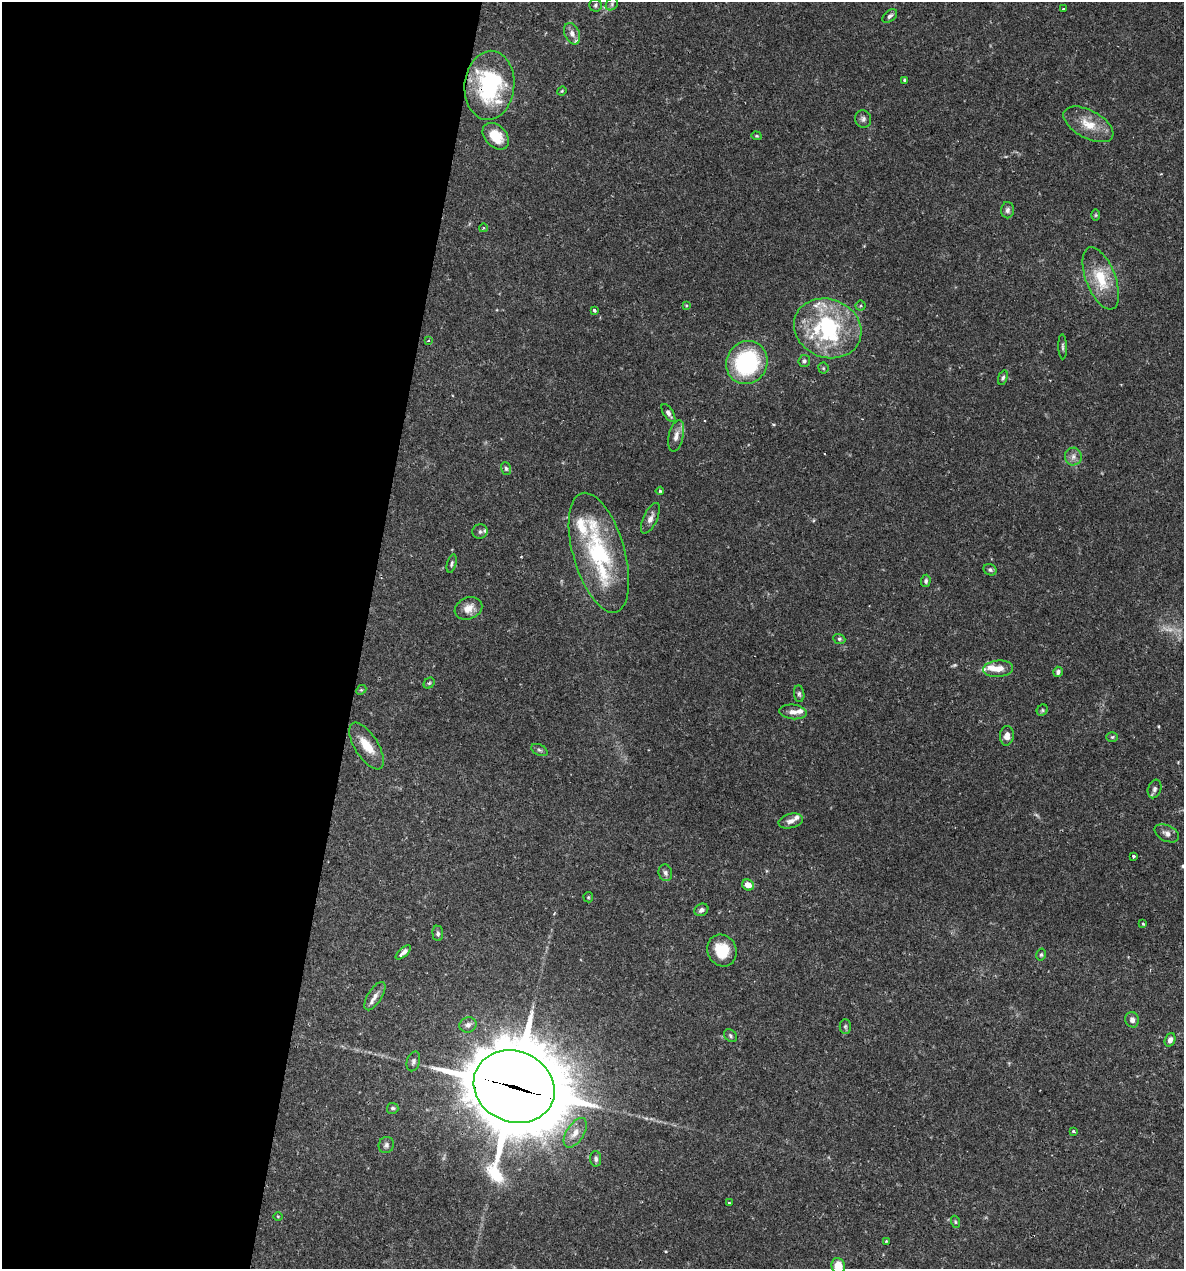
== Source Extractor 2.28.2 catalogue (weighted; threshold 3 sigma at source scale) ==
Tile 5 of 4 x 4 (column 1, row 2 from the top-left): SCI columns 246-1427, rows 2537-3803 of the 5092 x 5073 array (HDU 1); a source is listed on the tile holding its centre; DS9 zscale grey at full resolution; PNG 1186 x 1271 px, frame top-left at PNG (2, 2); each listed source drawn as its Kron ellipse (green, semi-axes under 4 px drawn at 4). Shown black and unused: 31% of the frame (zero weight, under 2 of 3 exposures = <1% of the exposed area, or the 3 px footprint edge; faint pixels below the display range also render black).
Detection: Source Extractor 2.28.2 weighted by HDU 2 'WHT'; one run over the whole footprint, this tile lists its part. Background 0.0709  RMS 0.0039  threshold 0.0176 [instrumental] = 3 sigma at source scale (4.5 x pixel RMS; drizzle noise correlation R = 1.50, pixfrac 1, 0.05/0.05 arcsec/px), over >= 5 px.
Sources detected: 97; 1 too faint to see at this stretch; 1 inside a brighter object's white glare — neither listed nor drawn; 14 inside a brighter listed object's ellipse — not listed separately; the other 81 listed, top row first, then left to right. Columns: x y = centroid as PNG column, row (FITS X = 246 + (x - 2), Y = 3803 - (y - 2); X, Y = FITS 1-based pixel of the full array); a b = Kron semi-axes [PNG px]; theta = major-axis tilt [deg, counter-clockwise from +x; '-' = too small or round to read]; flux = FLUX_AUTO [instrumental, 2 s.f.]
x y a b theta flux
612 4 7 5 50 0.85
595 5 6 6 - 0.91
1063 9 3 2 - 0.33
890 16 8 5 41 1.1
572 34 11 7 -67 2.2
904 80 4 4 - 0.62
489 85 34 25 84 40
562 91 5 4 - 0.39
863 119 9 8 - 1.3
1088 124 27 14 -28 7.6
496 136 15 10 -45 8.7
756 136 5 4 - 0.44
1007 210 8 6 87 1.2
1096 215 6 4 89 0.52
483 228 4 3 - 0.35
1101 278 33 14 -69 13
686 306 4 3 - 0.35
861 306 5 5 - 0.65
594 310 3 3 - 0.81
828 328 34 29 -22 34
428 341 4 3 - 0.67
1063 347 12 3 -88 0.8
804 361 6 6 - 0.87
747 363 22 20 61 41
823 368 5 5 - 0.56
1003 378 7 4 71 0.75
668 413 10 5 -57 1.6
676 436 16 7 76 2.9
1073 456 9 8 - 1.9
506 469 6 5 - 0.73
660 491 4 4 - 0.5
650 518 16 7 65 2.3
480 532 8 7 - 1.2
599 553 62 26 -74 44
452 564 9 4 76 0.79
990 570 7 5 -28 0.88
926 581 6 4 86 0.81
468 608 14 10 22 3.7
839 639 6 5 - 0.65
998 669 15 8 5 4.5
1058 672 5 4 - 0.99
429 683 6 5 - 0.6
361 690 5 4 - 0.45
799 694 8 5 -83 0.88
1042 710 6 5 - 0.61
793 712 14 7 -7 2.3
1007 736 10 7 84 2.6
1112 737 6 5 - 0.56
367 746 26 11 -58 7.1
539 750 9 5 -27 0.87
1155 789 9 6 72 1.3
791 821 12 7 13 2.1
1167 833 13 8 -26 2
1133 856 3 3 - 0.73
665 873 8 6 -74 1.2
748 885 6 5 - 3.4
588 897 5 5 - 0.48
701 910 7 6 - 1.4
1143 924 4 3 - 0.47
438 933 8 5 -84 0.91
722 951 16 14 -63 10
403 952 9 4 42 1.6
1041 955 6 4 75 0.64
375 996 16 7 58 2.3
1132 1020 8 6 -75 1.8
468 1025 8 7 - 1.5
845 1026 7 5 -90 0.79
730 1036 7 5 -48 0.74
1170 1040 7 5 70 1.7
413 1061 10 6 74 1.1
514 1087 41 35 -23 4700
393 1108 6 5 - 0.81
1073 1131 3 3 - 0.57
575 1133 16 8 57 3.4
386 1145 8 7 - 1.2
596 1159 8 5 -87 1.1
729 1203 3 2 - 0.29
278 1216 4 3 - 0.34
955 1222 6 4 -71 0.51
886 1241 4 3 - 0.31
838 1266 8 6 -72 7.4
Overlapping masked pixels (flux is a lower limit): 2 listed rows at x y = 489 85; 514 1087
Isophote crosses this tile's border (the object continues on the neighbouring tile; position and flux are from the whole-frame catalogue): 1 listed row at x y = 838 1266